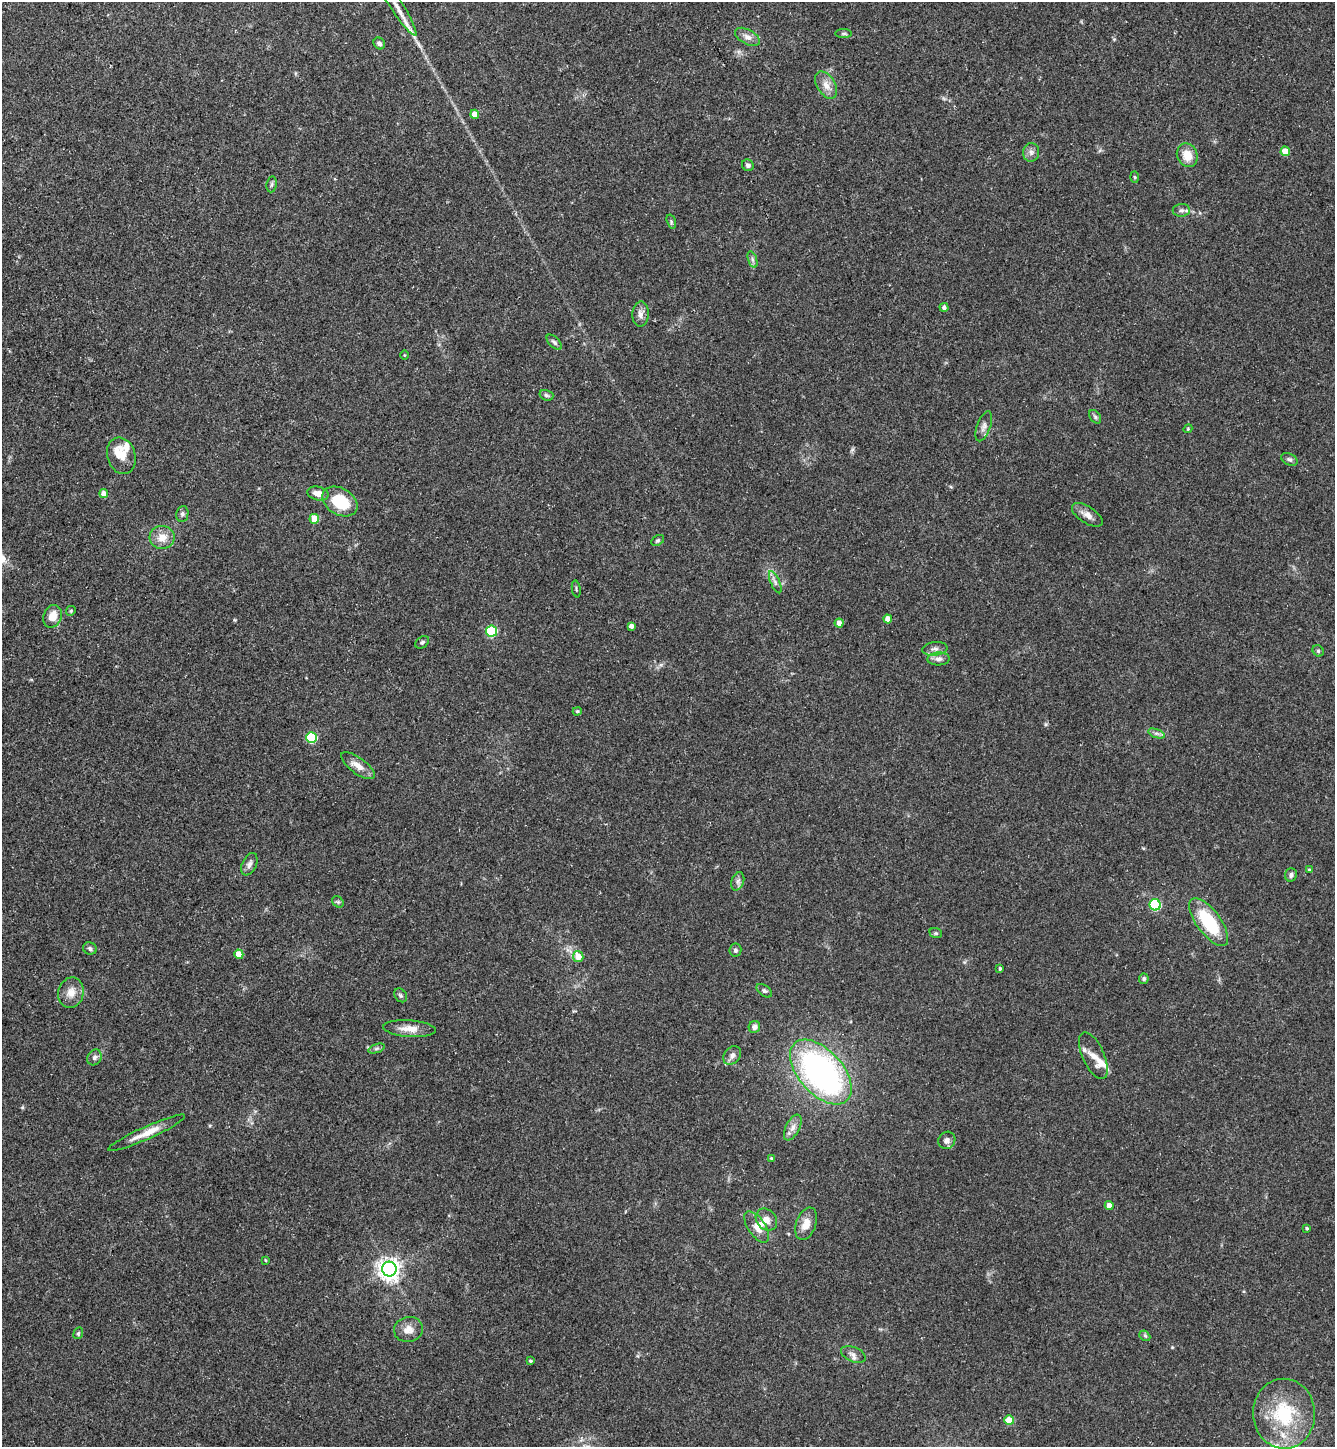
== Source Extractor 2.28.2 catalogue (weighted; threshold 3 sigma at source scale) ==
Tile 11 of 4 x 4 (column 3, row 3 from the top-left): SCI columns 2955-4287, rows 1446-2890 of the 5774 x 5783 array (HDU 1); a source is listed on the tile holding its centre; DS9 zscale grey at full resolution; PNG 1337 x 1449 px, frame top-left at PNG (2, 2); each listed source drawn as its Kron ellipse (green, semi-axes under 4 px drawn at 4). Shown black and unused: <1% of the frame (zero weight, under 3 of 5 exposures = <1% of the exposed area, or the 3 px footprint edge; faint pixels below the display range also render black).
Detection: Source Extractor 2.28.2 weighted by HDU 2 'WHT'; one run over the whole footprint, this tile lists its part. Background 0.0627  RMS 0.0059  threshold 0.0266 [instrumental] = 3 sigma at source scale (4.5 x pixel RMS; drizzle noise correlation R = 1.50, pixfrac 1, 0.05/0.05 arcsec/px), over >= 5 px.
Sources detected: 100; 9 inside a brighter listed object's ellipse — not listed separately; the other 91 listed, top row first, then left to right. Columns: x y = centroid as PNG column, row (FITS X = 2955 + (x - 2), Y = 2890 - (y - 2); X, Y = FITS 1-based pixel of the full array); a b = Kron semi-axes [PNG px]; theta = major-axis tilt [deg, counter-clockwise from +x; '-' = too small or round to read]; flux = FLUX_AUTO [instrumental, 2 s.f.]
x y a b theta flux
396 5 35 6 -57 8.7
844 33 8 4 0 1
747 37 13 7 -29 3.5
379 43 6 5 - 1.9
826 85 15 9 -58 5.3
475 114 4 4 - 7.7
1285 151 5 4 - 9.3
1031 152 9 8 - 2.4
1187 155 12 10 -67 8.1
748 165 6 5 - 1.6
1135 177 5 3 - 0.63
272 184 8 5 83 1.3
1181 210 9 6 2 1.9
671 222 7 4 -72 0.9
752 259 8 3 -71 1.3
944 307 4 4 - 1.6
640 314 12 8 88 3.3
554 342 9 5 -45 1.5
404 355 4 3 - 0.47
546 395 7 5 -17 1.2
1095 417 7 5 -54 1.2
984 426 16 6 69 2.9
1188 429 4 4 - 0.66
121 456 19 14 -73 7.8
1289 459 9 5 -27 1.6
318 493 11 6 -14 4.9
104 494 4 4 - 5.9
340 502 19 13 -31 23
182 514 8 6 79 1.3
1087 515 17 8 -33 4
314 519 5 4 - 13
162 537 12 11 - 6.9
658 540 7 5 30 1
775 582 12 4 -67 1.9
576 589 8 2 -80 0.68
71 611 5 4 - 0.8
52 616 12 9 69 7
888 619 4 4 - 5.1
839 623 4 4 - 3.8
631 626 4 4 - 2.5
491 631 5 5 - 48
422 642 7 5 37 1.3
935 649 13 7 6 2.5
1318 651 6 5 - 0.96
938 659 11 6 2 2.5
577 711 5 3 - 0.67
1156 733 9 4 -19 1.6
311 738 5 5 - 37
358 766 20 8 -37 5.6
249 864 12 7 65 2.7
1309 870 3 3 - 0.92
1291 875 7 6 - 1.6
738 881 9 6 71 2.1
338 902 6 5 - 0.92
1155 905 6 5 - 50
1209 922 28 12 -54 33
936 933 6 5 - 0.88
90 948 7 6 - 1.6
735 950 6 6 - 1.5
239 954 5 4 - 10
578 956 5 5 - 8.4
1000 969 4 3 - 0.84
1144 979 5 5 - 1.3
764 991 9 5 -36 1.4
71 993 15 12 76 6.5
401 995 7 6 - 1.1
754 1027 6 5 - 2.6
409 1029 26 8 -4 6.8
376 1048 8 4 19 1.1
732 1055 10 8 49 2.8
1093 1056 25 11 -66 6.4
94 1057 8 6 61 2.1
821 1072 39 22 -48 180
793 1127 14 7 63 3.6
147 1133 42 6 24 8.8
947 1140 9 8 - 2.4
771 1158 4 3 - 0.9
1109 1205 4 4 - 4.4
766 1220 12 9 -48 4.3
806 1224 17 10 70 6.4
757 1227 18 8 -56 5.4
1307 1228 3 3 - 0.81
265 1260 3 3 - 0.58
389 1269 7 7 - 420
408 1329 14 12 13 5.6
78 1333 6 4 68 0.86
1145 1336 6 4 -43 0.89
853 1354 13 7 -22 3
530 1361 4 4 - 0.9
1284 1414 35 31 -89 39
1009 1420 5 4 - 12
Isophote crosses this tile's border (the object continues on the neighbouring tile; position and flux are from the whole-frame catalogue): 2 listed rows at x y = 396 5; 1284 1414